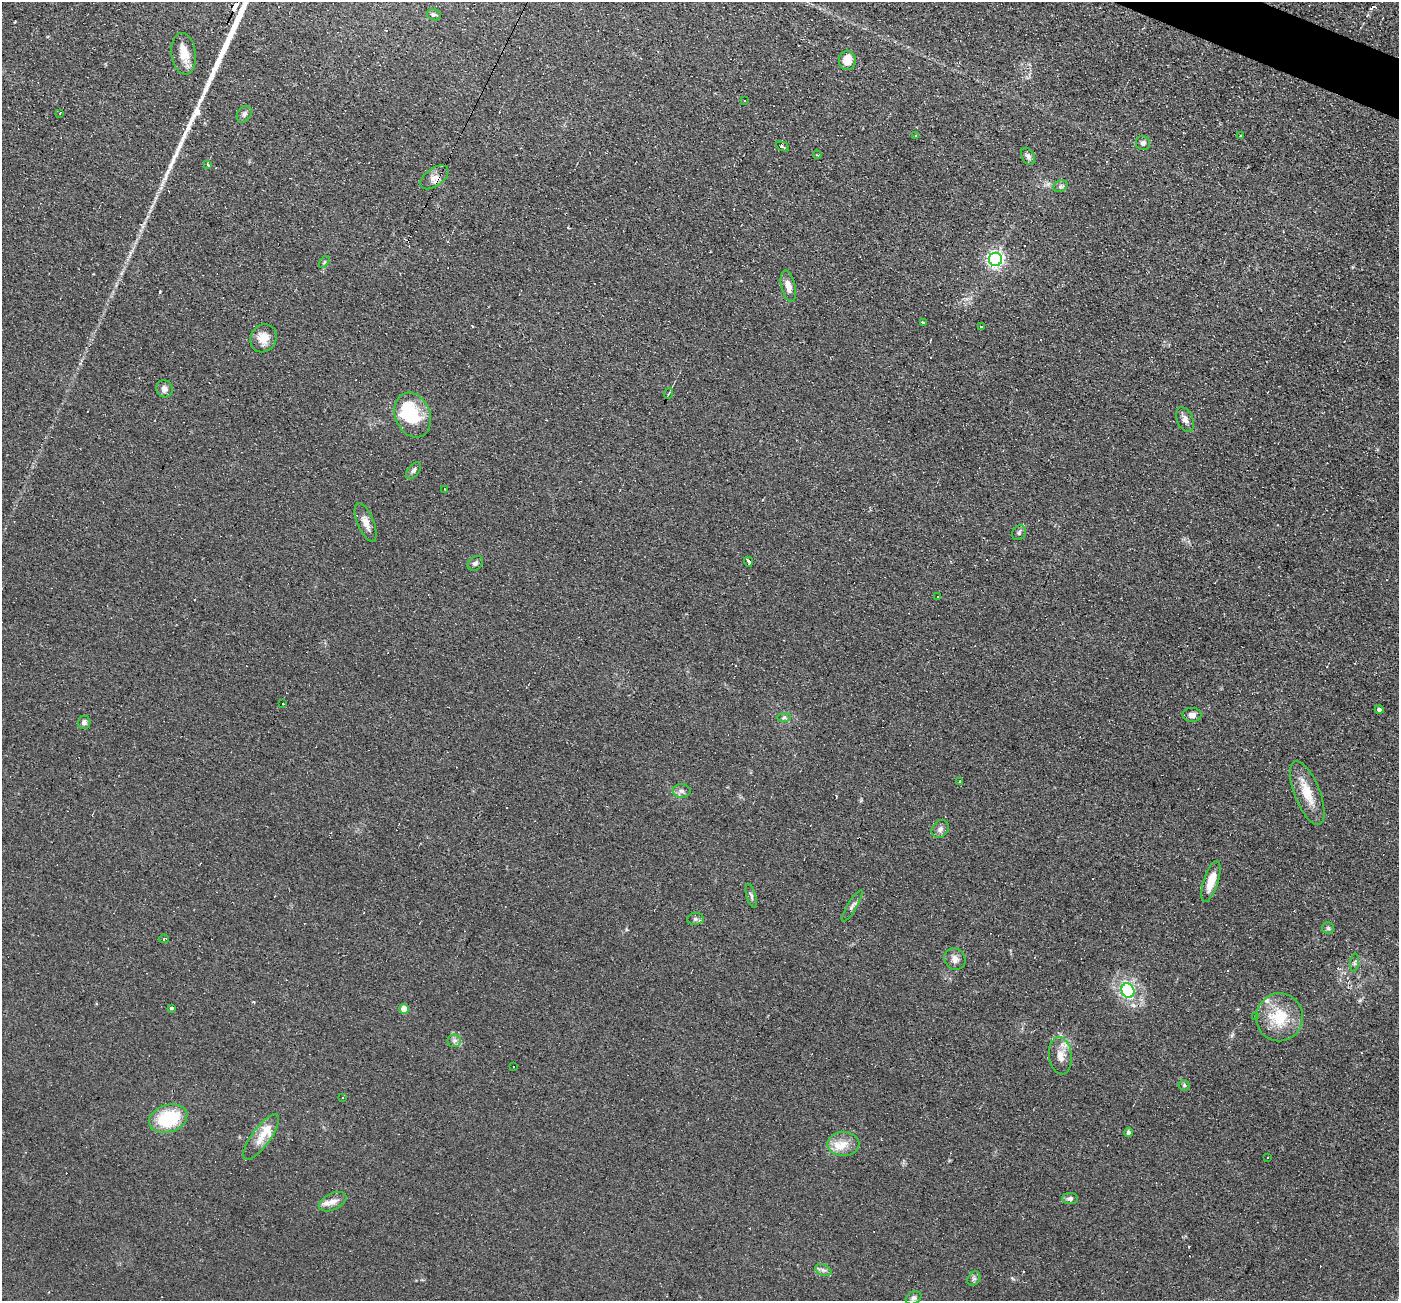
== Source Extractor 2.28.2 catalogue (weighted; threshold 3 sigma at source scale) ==
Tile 10 of 4 x 4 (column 2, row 3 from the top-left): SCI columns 1399-2795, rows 1570-2868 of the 5590 x 5602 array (HDU 1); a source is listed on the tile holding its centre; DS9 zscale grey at full resolution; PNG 1401 x 1303 px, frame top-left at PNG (2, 2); each listed source drawn as its Kron ellipse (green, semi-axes under 4 px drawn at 4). Shown black and unused: <1% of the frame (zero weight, under 2 of 3 exposures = <1% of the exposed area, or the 3 px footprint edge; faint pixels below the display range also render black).
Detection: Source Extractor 2.28.2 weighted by HDU 2 'WHT'; one run over the whole footprint, this tile lists its part. Background 0.0814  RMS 0.0088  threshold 0.0394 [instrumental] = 3 sigma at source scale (4.5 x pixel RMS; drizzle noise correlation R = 1.50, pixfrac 1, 0.05/0.05 arcsec/px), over >= 5 px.
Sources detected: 92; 2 inside a brighter object's white glare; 18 cosmic-ray / hot-pixel residue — neither listed nor drawn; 3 inside a brighter listed object's ellipse — not listed separately; the other 69 listed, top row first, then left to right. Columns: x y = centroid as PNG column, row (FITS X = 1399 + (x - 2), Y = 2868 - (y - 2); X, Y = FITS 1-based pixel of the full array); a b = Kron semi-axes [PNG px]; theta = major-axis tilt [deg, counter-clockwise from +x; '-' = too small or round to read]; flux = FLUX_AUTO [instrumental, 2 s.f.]
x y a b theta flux
434 14 7 5 -21 1.8
184 54 21 12 -83 13
847 60 10 8 86 12
745 101 2 2 - 0.72
60 113 3 3 - 1.5
244 114 9 6 54 3
916 135 3 2 - 1.2
1240 136 3 3 - 2.4
1143 143 7 7 - 3.1
783 146 7 3 -26 2.4
817 155 4 3 - 0.89
1028 156 9 6 -59 2.7
207 165 3 3 - 3.5
434 177 16 9 36 7
1060 186 7 5 22 1.9
995 259 6 6 - 270
324 262 7 3 53 1
788 286 16 7 -77 7.1
923 323 3 2 - 1.2
981 326 3 2 - 1.5
264 338 14 12 58 10
164 389 9 8 - 4
669 393 5 3 - 0.97
413 415 23 17 -68 30
1185 419 13 8 -65 5
413 471 9 5 52 2.7
445 489 3 2 - 0.52
366 522 20 8 -68 7.6
1019 533 8 6 56 2
748 562 5 3 - 2.3
475 563 8 6 43 2.6
937 596 3 3 - 1.5
283 704 2 2 - 0.92
1379 710 4 4 - 2.4
1192 715 9 7 0 3.9
784 717 7 4 1 1.6
84 722 6 6 - 2.2
960 781 3 2 - 0.61
682 791 9 6 -1 3.2
1307 793 34 12 -68 20
940 829 10 7 52 3.3
1211 881 21 7 72 15
751 896 12 4 -74 2.4
852 906 18 4 59 2.9
695 919 8 6 11 2.4
1328 928 6 6 - 1.6
164 939 5 3 - 3
955 959 11 10 - 5.1
1354 963 9 4 85 1.8
1128 991 7 6 - 100
172 1008 3 3 - 7.6
404 1009 5 4 - 12
1256 1016 3 3 - 1.9
1279 1017 24 23 - 32
454 1041 7 6 - 2.5
1060 1056 19 11 -82 9.5
514 1067 3 3 - 4.7
1184 1085 5 5 - 1.4
343 1098 3 2 - 0.93
168 1119 19 13 18 47
1129 1132 5 4 - 2.3
261 1137 27 9 54 13
843 1144 16 12 2 11
1268 1158 3 3 - 1.8
1070 1199 8 5 -2 2.7
333 1202 15 8 26 5.8
823 1270 8 5 -24 2.4
974 1279 8 6 53 2.1
914 1298 8 6 29 2.6
Overlapping masked pixels (flux is a lower limit): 1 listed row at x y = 434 177